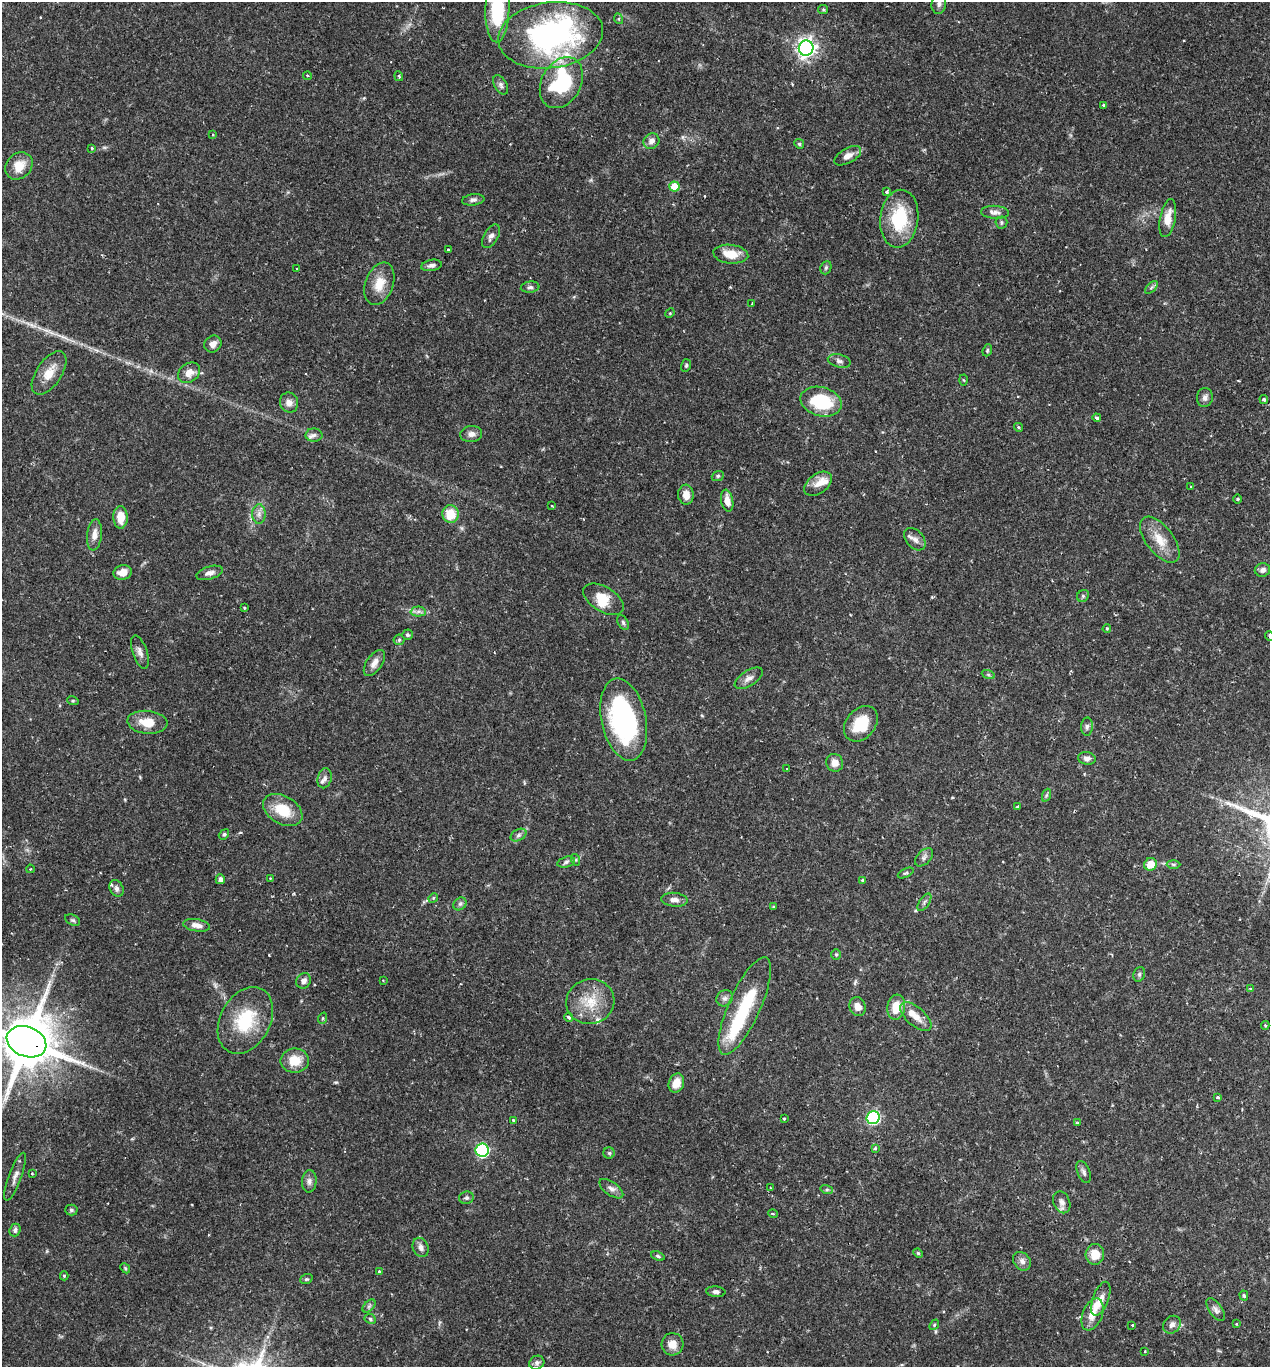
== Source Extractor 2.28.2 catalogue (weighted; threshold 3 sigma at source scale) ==
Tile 6 of 4 x 4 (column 2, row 2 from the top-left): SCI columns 1411-2678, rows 2739-4103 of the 5488 x 5474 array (HDU 1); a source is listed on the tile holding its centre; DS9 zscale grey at full resolution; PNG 1272 x 1369 px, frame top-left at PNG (2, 2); each listed source drawn as its Kron ellipse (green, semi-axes under 4 px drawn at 4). Shown black and unused: <1% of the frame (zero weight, under 2 of 3 exposures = <1% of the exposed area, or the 3 px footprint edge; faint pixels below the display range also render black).
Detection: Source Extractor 2.28.2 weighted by HDU 2 'WHT'; one run over the whole footprint, this tile lists its part. Background 0.12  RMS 0.0034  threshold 0.0152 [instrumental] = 3 sigma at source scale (4.5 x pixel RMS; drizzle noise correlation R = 1.50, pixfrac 1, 0.05/0.05 arcsec/px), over >= 5 px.
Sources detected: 184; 3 inside a brighter object's white glare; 1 cosmic-ray / hot-pixel residue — neither listed nor drawn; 8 inside a brighter listed object's ellipse — not listed separately; the other 172 listed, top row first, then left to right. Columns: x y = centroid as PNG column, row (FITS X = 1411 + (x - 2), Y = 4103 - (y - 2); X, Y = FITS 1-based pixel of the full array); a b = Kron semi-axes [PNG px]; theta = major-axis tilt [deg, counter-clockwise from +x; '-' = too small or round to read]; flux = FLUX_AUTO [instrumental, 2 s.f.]
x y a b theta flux
939 4 10 7 79 1.3
497 9 33 12 89 21
823 9 5 4 - 0.41
619 19 5 3 - 0.36
551 35 53 33 8 82
806 48 7 7 - 160
307 76 4 3 - 0.43
399 76 5 2 - 0.35
561 83 27 20 61 28
501 85 11 6 -60 1.1
1103 105 3 2 - 0.49
213 135 3 2 - 0.24
651 141 8 7 - 1.9
799 144 5 4 - 0.53
92 148 3 3 - 0.37
848 156 15 7 29 2.6
19 166 15 12 45 5.2
674 187 5 5 - 7.7
887 192 4 3 - 0.71
473 200 11 5 8 1
995 212 14 6 -4 1.6
1168 218 19 7 79 4.4
899 219 29 19 83 18
1001 222 6 6 - 0.66
491 236 13 7 60 1.6
448 250 3 2 - 0.4
731 254 17 9 -6 5.6
431 265 10 5 10 1.3
826 268 7 5 69 0.65
297 269 3 3 - 0.27
379 284 22 14 70 6.1
530 287 9 5 6 0.97
1151 287 8 4 45 0.69
752 303 3 2 - 0.21
670 313 5 4 - 0.37
213 344 9 8 - 2
987 350 6 4 70 0.51
839 361 11 6 -15 1.3
686 365 6 5 - 0.6
49 373 25 12 56 5.5
189 373 12 9 37 3.3
964 380 5 3 - 0.34
1205 397 9 8 - 1.3
1264 399 4 4 - 0.63
821 402 21 14 -15 18
289 403 10 9 - 2
1097 418 4 3 - 1
1018 427 4 3 - 0.56
471 434 11 8 5 1.7
314 435 8 6 0 1.1
718 476 6 5 - 0.55
818 484 15 10 37 3
1190 486 4 2 - 0.35
686 495 10 8 -86 3.2
1237 499 4 3 - 0.31
727 501 11 6 -79 2.8
552 506 3 2 - 0.31
259 514 10 6 90 1.5
450 514 9 8 - 7.1
121 517 11 7 -88 4.9
94 535 15 7 84 2.7
915 539 13 8 -49 2
1160 540 27 13 -52 6.6
1262 570 8 6 10 1.3
123 572 9 7 14 3.1
210 573 13 6 17 1.7
1083 596 6 5 - 0.68
604 599 22 12 -31 6.7
244 608 3 2 - 0.34
418 611 7 5 1 1
623 622 8 5 -63 0.71
1107 629 4 3 - 0.45
407 635 5 5 - 0.61
1269 636 5 3 - 0.29
399 640 5 5 - 0.51
140 652 17 7 -71 1.8
374 663 15 7 55 2.6
988 674 7 4 -19 0.55
749 678 16 7 33 2.1
73 701 6 3 -18 0.4
624 720 41 22 -78 57
147 722 20 11 -6 5.9
861 724 20 14 50 10
1087 727 9 6 89 1.1
1087 758 9 6 -9 1.3
835 763 9 8 - 2.5
787 769 3 2 - 0.26
325 778 10 7 76 1.3
1047 795 7 4 70 0.62
1017 807 3 3 - 0.74
283 810 21 14 -30 9.6
224 834 5 4 - 0.62
518 835 8 5 28 0.99
924 857 11 6 45 1.1
576 860 6 4 -72 0.46
566 862 9 5 16 0.9
1151 864 6 6 - 4.7
1173 864 7 3 -1 0.56
30 869 4 2 - 0.27
906 873 8 3 26 0.53
270 878 3 2 - 0.22
220 879 5 4 - 1.3
862 880 4 3 - 0.49
116 888 9 6 -60 1.1
433 898 5 4 - 0.39
674 900 13 7 -5 2
924 902 10 5 55 0.85
460 904 7 5 43 0.83
773 907 4 3 - 0.37
73 920 8 5 -26 0.67
196 925 13 6 -9 2.4
836 954 5 5 - 0.47
1139 974 7 5 70 0.73
383 980 4 2 - 0.22
304 981 8 7 - 1.4
1250 989 4 3 - 0.36
725 998 9 7 41 1.3
590 1002 24 22 17 9.8
745 1006 53 16 66 22
858 1007 10 8 -71 2.5
896 1007 12 9 81 7
569 1017 4 3 - 0.72
916 1017 19 9 -41 3.9
323 1018 6 3 71 0.42
245 1020 35 25 62 17
1265 1025 4 4 - 0.43
27 1042 20 15 -23 2400
295 1061 14 12 2 6.1
676 1083 10 7 69 4.6
1217 1097 3 3 - 0.49
784 1118 3 3 - 0.55
873 1118 6 6 - 42
513 1120 3 3 - 0.56
1078 1123 4 3 - 0.6
875 1148 4 3 - 0.53
482 1150 6 6 - 49
609 1153 5 5 - 0.55
1084 1172 11 6 -68 1.1
32 1173 3 2 - 0.27
15 1177 25 6 69 2.3
309 1181 11 7 86 1.5
770 1188 3 2 - 0.25
611 1189 14 6 -36 1.7
827 1190 6 4 -18 0.52
466 1198 7 6 - 0.77
1062 1202 11 8 -67 1.8
71 1210 6 5 - 0.63
773 1214 5 3 - 0.42
15 1230 6 5 - 0.96
421 1247 10 7 -66 1.7
918 1253 5 4 - 0.4
1095 1254 10 9 - 5
658 1256 7 4 -22 0.58
1022 1261 10 8 -49 1.9
125 1268 5 4 - 0.43
379 1271 4 4 - 0.49
64 1276 4 4 - 0.47
306 1279 6 4 20 0.59
716 1292 9 5 -6 0.96
1244 1296 5 3 - 0.47
1101 1299 18 8 70 2.9
369 1306 8 4 45 0.74
1216 1310 13 6 -55 1.4
1092 1314 17 10 68 4.2
370 1319 6 4 -26 0.6
1237 1324 3 2 - 0.26
934 1325 6 4 49 0.44
1132 1325 3 3 - 0.52
1172 1325 10 8 46 1.8
672 1344 11 11 - 3.3
1145 1351 3 2 - 0.28
537 1363 8 6 27 1
Overlapping masked pixels (flux is a lower limit): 3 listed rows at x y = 806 48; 590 1002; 27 1042
Isophote crosses this tile's border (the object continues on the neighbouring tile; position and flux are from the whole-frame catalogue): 4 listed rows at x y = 939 4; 497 9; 1269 636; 27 1042